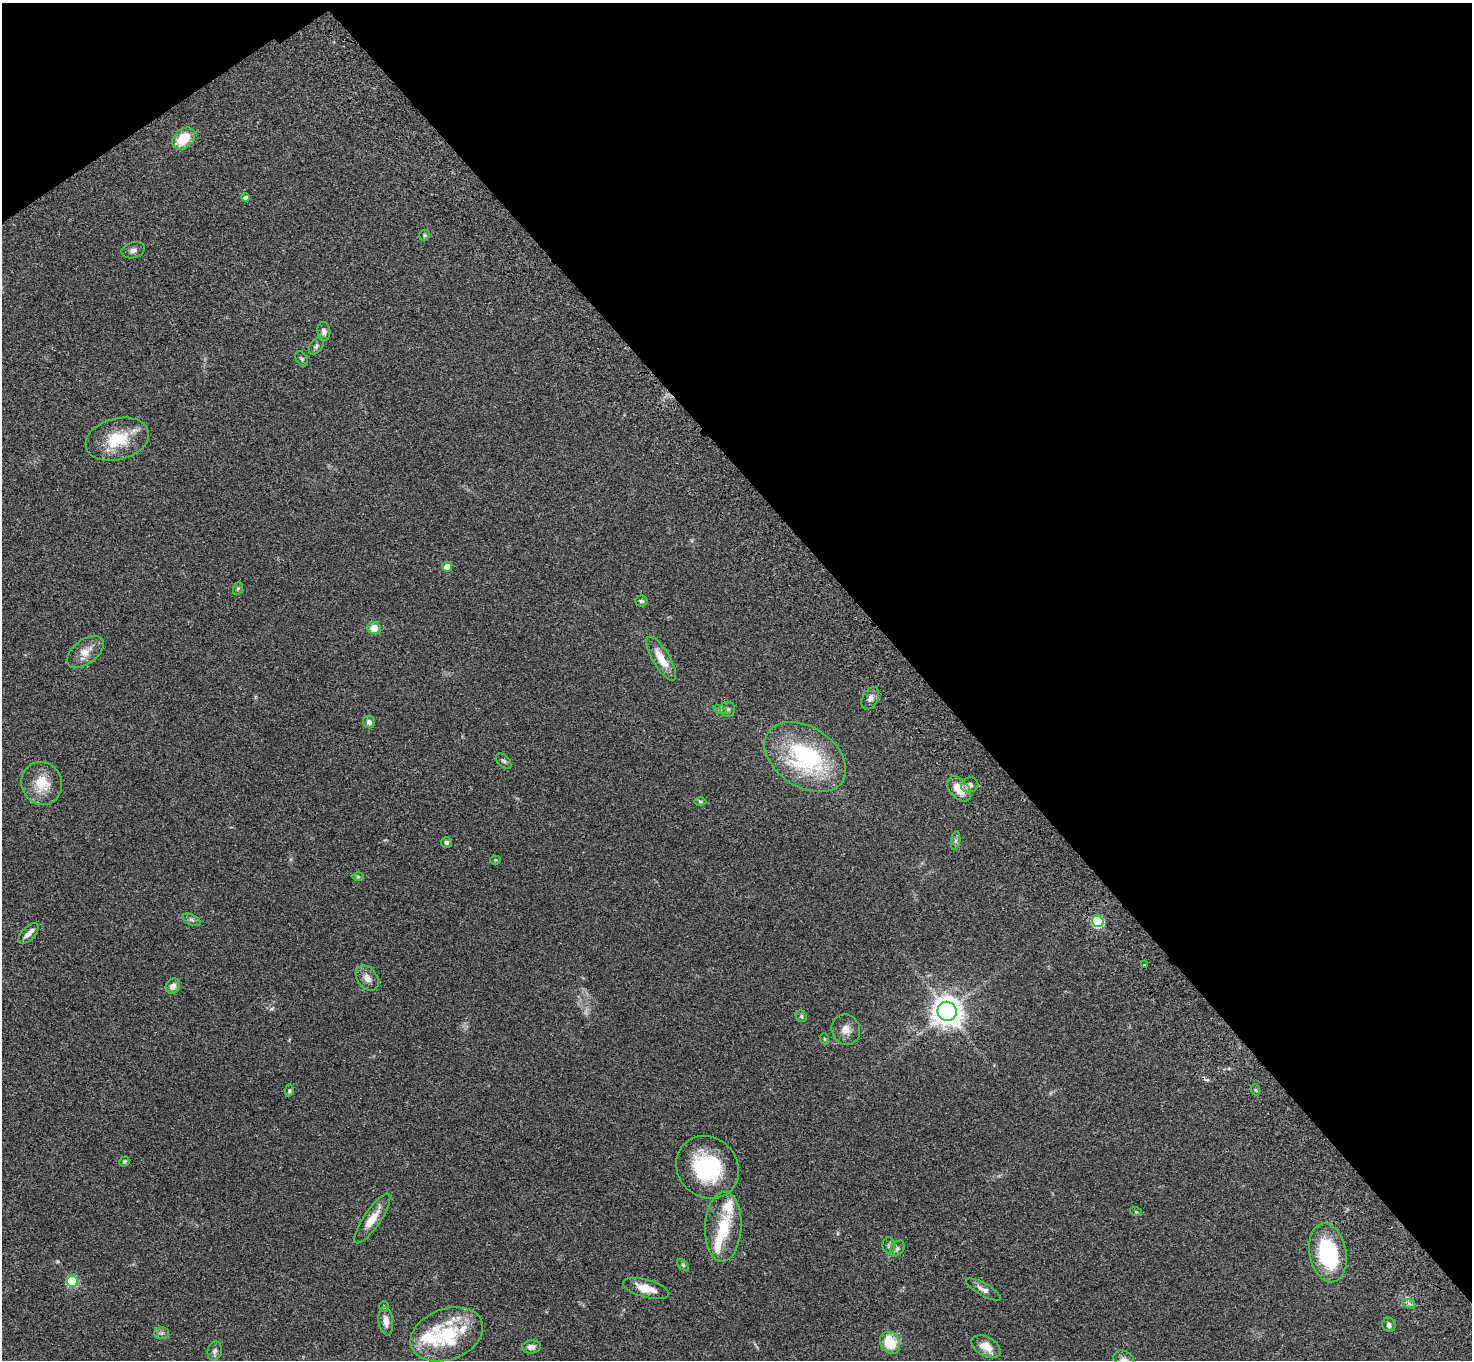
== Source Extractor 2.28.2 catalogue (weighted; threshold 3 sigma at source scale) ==
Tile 3 of 4 x 4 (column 3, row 1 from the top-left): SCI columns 3041-4510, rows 4317-5674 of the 6087 x 6054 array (HDU 1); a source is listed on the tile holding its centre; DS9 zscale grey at full resolution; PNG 1474 x 1362 px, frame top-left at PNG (2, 3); each listed source drawn as its Kron ellipse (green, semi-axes under 4 px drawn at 4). Shown black and unused: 39% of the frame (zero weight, under 3 of 4 exposures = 6% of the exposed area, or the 3 px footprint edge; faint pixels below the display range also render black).
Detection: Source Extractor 2.28.2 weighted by HDU 2 'WHT'; one run over the whole footprint, this tile lists its part. Background 0.0576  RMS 0.0056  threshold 0.0253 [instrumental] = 3 sigma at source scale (4.5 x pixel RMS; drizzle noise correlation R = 1.50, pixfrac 1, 0.05/0.05 arcsec/px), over >= 5 px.
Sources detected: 72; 1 too faint to see at this stretch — neither listed nor drawn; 8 inside a brighter listed object's ellipse — not listed separately; the other 63 listed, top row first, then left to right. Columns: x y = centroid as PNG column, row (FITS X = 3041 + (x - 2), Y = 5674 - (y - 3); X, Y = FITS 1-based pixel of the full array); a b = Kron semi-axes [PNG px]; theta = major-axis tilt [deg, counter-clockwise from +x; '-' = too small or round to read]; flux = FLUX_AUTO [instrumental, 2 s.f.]
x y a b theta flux
184 139 13 9 41 15
245 198 4 4 - 2.3
424 235 5 5 - 0.74
133 250 12 8 16 2.2
324 331 9 6 -83 2.1
316 346 9 6 54 1.4
302 359 8 5 -54 0.97
117 439 32 20 14 19
447 567 5 4 - 6.9
238 589 6 5 - 0.79
641 601 6 5 - 1.3
374 628 6 6 - 6.7
85 652 21 12 37 6.8
661 659 25 8 -59 9.5
870 698 12 7 62 2.7
728 709 7 7 - 1.7
720 710 7 4 -18 0.92
369 722 6 6 - 1.9
805 757 45 30 -34 67
504 761 9 5 -46 1.2
42 783 22 20 -64 13
970 785 9 7 19 1.9
959 789 14 9 -48 8.8
700 801 6 4 -1 0.72
956 841 9 4 81 1.3
447 842 5 5 - 1.3
496 860 5 4 - 0.54
358 877 6 4 0 0.69
192 920 10 5 -26 1.4
1098 921 6 5 - 43
28 933 13 6 45 2.9
1144 965 4 3 - 0.39
367 978 14 10 -52 3.9
173 986 8 6 55 3.3
947 1011 10 9 - 690
801 1016 6 5 - 0.94
846 1029 15 14 - 5.2
825 1039 6 3 -71 0.57
1256 1090 6 3 -71 0.67
289 1091 6 4 81 0.81
124 1161 5 5 - 0.98
707 1167 33 29 -44 44
1136 1212 6 4 -18 0.56
372 1218 29 8 56 8.9
723 1227 35 18 87 18
889 1245 8 6 -90 1.2
897 1248 9 6 50 1.5
1328 1253 30 18 -79 47
683 1265 6 4 -45 0.79
72 1281 5 5 - 32
646 1288 24 9 -16 7.7
983 1289 19 6 -30 3
1409 1304 7 4 -20 1.3
384 1307 5 5 - 0.74
386 1321 14 7 -83 4.3
1389 1325 7 6 - 1.7
162 1333 7 6 - 1.4
447 1334 38 25 20 29
890 1343 12 9 -56 16
531 1347 9 6 7 2.4
986 1347 16 9 -29 7.2
215 1351 9 7 76 1.8
1124 1359 11 8 -29 2.4
Isophote crosses this tile's border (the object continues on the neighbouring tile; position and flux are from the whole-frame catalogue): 1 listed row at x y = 1124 1359